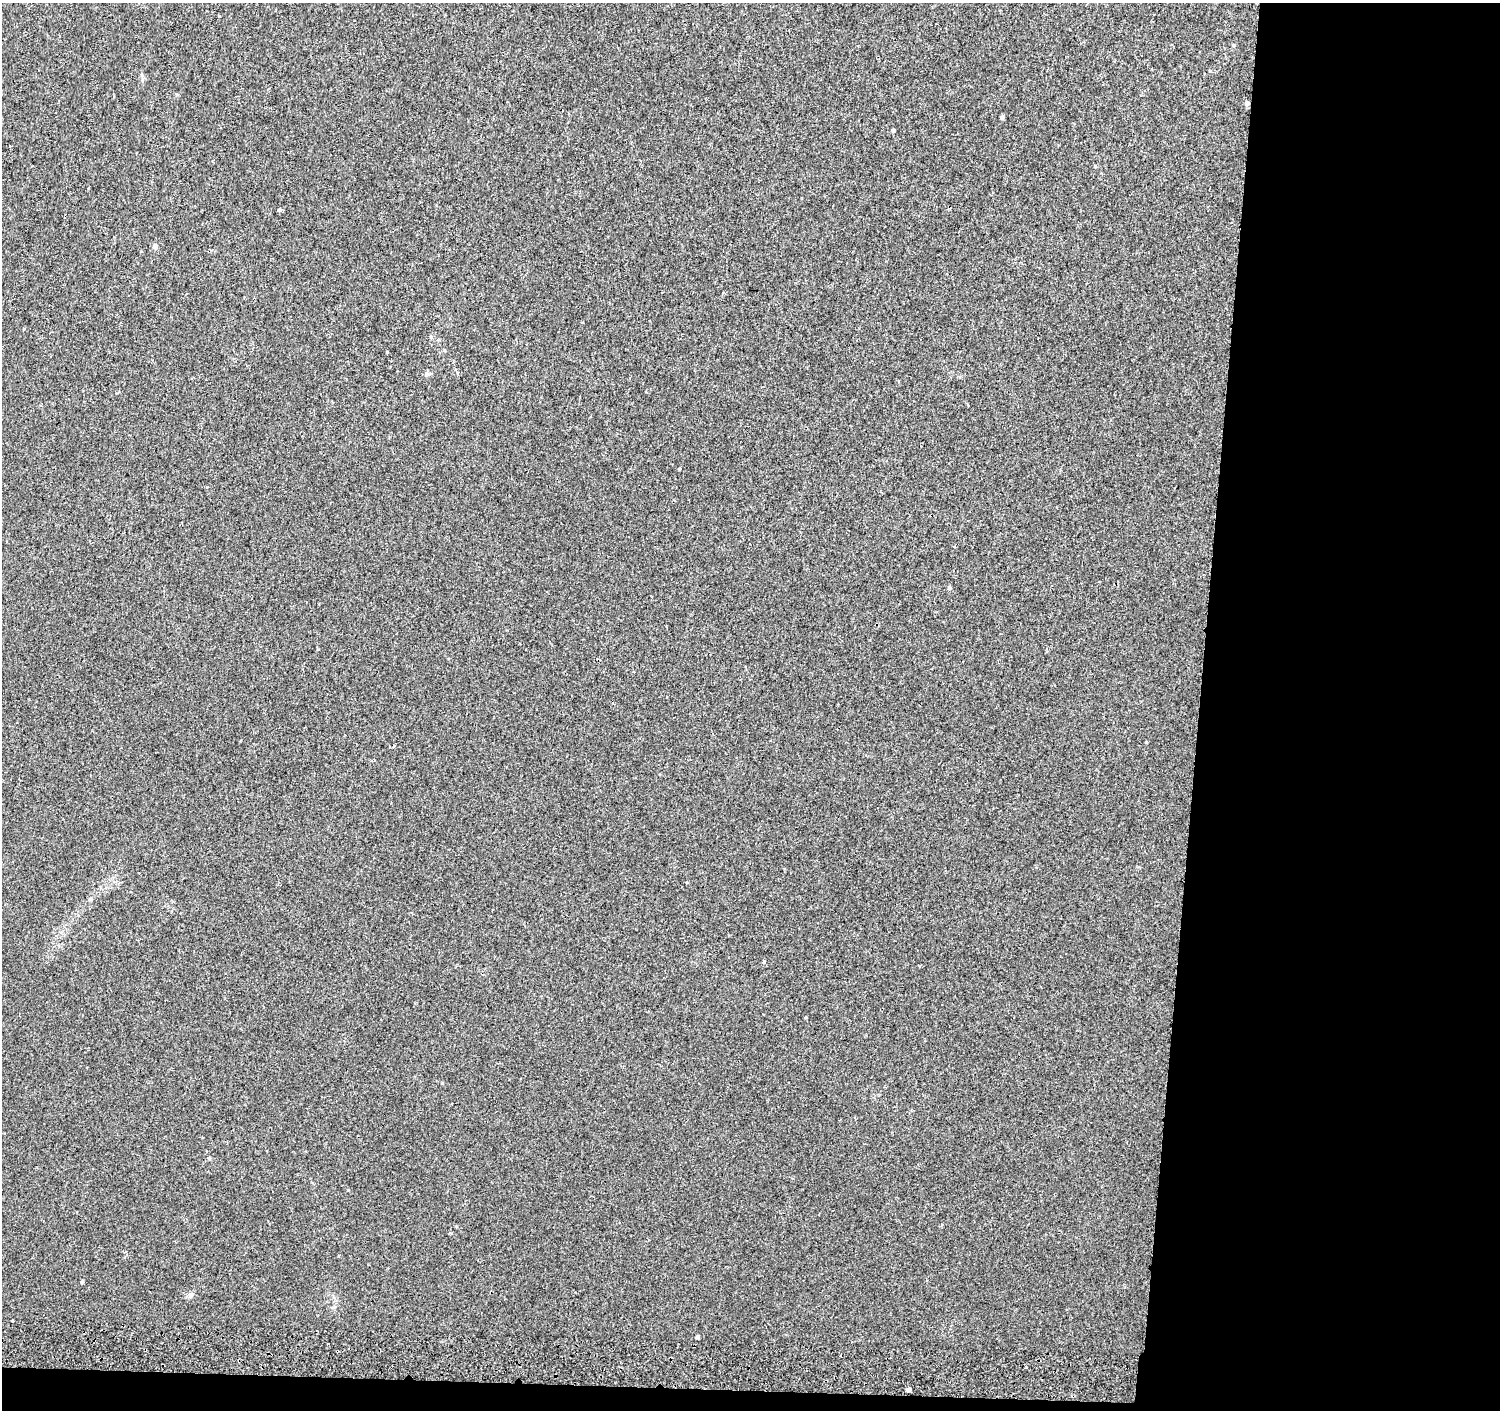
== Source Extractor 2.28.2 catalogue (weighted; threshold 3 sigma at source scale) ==
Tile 9 of 3 x 3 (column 3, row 3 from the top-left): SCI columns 3000-4497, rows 276-1683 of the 4511 x 4830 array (HDU 1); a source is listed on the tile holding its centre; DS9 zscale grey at full resolution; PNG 1502 x 1412 px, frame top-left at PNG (2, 3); no overlay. Shown black and unused: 21% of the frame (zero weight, under 2 of 3 exposures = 3% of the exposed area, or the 3 px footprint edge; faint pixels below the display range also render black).
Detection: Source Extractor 2.28.2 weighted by HDU 2 'WHT'; one run over the whole footprint, this tile lists its part. Background 0.00209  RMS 0.0036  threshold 0.0164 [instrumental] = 3 sigma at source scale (4.5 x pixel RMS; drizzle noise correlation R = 1.50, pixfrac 1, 0.0396/0.0396 arcsec/px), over >= 5 px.
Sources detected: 19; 1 cosmic-ray / hot-pixel residue — not listed; the other 18 listed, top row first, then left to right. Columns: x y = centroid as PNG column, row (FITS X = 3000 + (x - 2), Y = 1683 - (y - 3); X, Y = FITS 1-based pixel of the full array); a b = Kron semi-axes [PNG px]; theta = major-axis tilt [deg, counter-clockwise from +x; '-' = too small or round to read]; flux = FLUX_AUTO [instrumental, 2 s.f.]
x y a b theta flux
1233 45 5 5 - 0.56
1247 104 4 4 - 1.4
1002 117 4 4 - 0.75
893 130 4 4 - 0.47
1095 166 4 3 - 0.31
280 210 4 4 - 0.72
155 246 5 5 - 1.2
431 337 5 4 - 0.49
427 374 6 5 - 1.2
950 588 4 4 - 0.66
764 961 4 4 - 0.36
209 1158 4 4 - 0.5
82 1282 4 4 - 0.46
190 1295 7 6 - 0.84
12 1320 3 2 - 0.47
697 1337 4 3 - 0.58
239 1361 4 2 - 0.34
909 1389 4 3 - 1.9
Overlapping masked pixels (flux is a lower limit): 2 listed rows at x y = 1247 104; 239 1361
Unlisted compact peaks at least as high as the median listed source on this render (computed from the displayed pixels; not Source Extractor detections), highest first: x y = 1146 742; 679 469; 387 352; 806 1017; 219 16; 1026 1367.